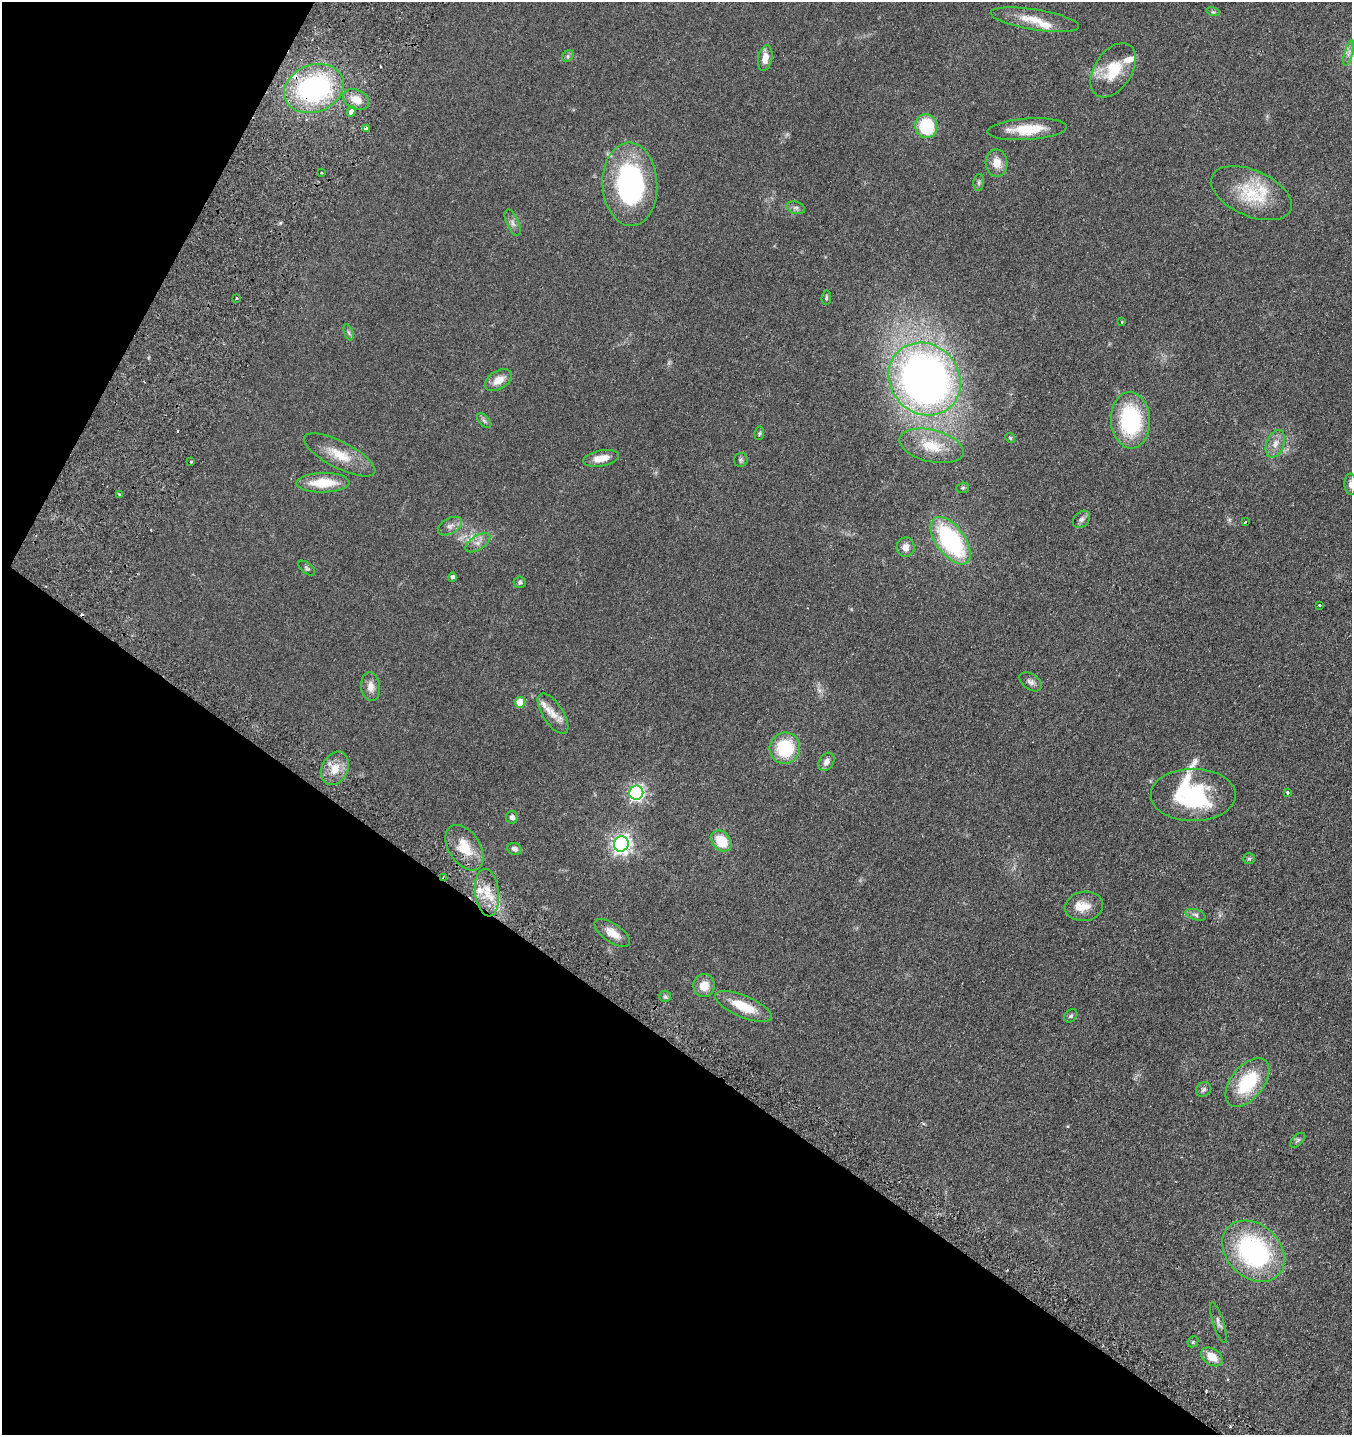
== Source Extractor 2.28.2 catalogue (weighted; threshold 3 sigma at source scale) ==
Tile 9 of 4 x 4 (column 1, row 3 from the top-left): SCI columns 401-1750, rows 1593-3025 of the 6106 x 6096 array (HDU 1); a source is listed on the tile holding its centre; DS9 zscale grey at full resolution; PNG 1354 x 1437 px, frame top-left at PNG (2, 2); each listed source drawn as its Kron ellipse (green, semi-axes under 4 px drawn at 4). Shown black and unused: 32% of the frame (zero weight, under 2 of 3 exposures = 8% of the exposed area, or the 3 px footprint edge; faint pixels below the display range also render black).
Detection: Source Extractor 2.28.2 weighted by HDU 2 'WHT'; one run over the whole footprint, this tile lists its part. Background 0.0784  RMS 0.0077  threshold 0.0348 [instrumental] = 3 sigma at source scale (4.5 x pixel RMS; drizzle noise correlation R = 1.50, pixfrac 1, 0.05/0.05 arcsec/px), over >= 5 px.
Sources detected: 94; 2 too faint to see at this stretch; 1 inside a brighter object's white glare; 4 cosmic-ray / hot-pixel residue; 1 long thin detection or spike segment (spike, bleed or trail) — neither listed nor drawn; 5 inside a brighter listed object's ellipse — not listed separately; the other 81 listed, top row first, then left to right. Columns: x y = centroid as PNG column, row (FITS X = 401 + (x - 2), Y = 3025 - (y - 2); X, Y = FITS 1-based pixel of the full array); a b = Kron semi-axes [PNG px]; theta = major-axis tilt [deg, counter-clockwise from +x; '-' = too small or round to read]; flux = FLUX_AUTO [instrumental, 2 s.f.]
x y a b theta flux
1213 12 6 4 -17 1.1
1035 20 45 10 -9 16
1349 53 13 3 75 2.3
568 56 6 5 - 1.3
765 58 13 7 79 6.7
1113 70 30 18 57 24
314 88 31 23 21 110
356 99 14 9 -27 8.9
351 111 5 3 - 35
926 126 12 11 - 36
367 129 4 4 - 7
1027 129 40 11 4 19
997 163 13 11 -87 8.8
321 172 3 2 - 1
979 182 8 5 85 1.8
630 184 41 27 -87 110
1251 193 43 23 -23 35
796 208 9 6 -17 2
513 223 14 6 -67 3.2
236 298 3 3 - 1.7
826 298 7 4 84 1.2
1121 322 3 2 - 0.69
349 333 8 3 -71 1.4
925 379 38 34 -47 490
498 380 15 9 30 8.7
1130 420 28 19 -87 67
484 421 8 5 -45 1.7
759 433 7 4 82 1.1
1010 438 5 4 - 0.79
1275 444 14 9 70 6
931 446 33 16 -14 20
340 455 39 13 -27 18
601 458 18 8 11 8.3
741 460 7 7 - 1.5
191 462 3 3 - 0.89
323 483 26 10 1 21
1350 484 11 6 -88 2.8
963 488 6 5 - 0.99
120 495 4 3 - 1.3
1081 519 10 7 45 2.5
1245 522 3 2 - 0.56
450 526 13 7 30 3.8
951 541 27 14 -53 94
478 543 14 7 33 4.3
906 547 10 9 - 4.7
307 568 10 5 -39 1.6
452 577 5 4 - 1.8
520 582 6 6 - 1.6
1320 605 3 3 - 2.5
1031 682 12 8 -35 3.1
371 687 14 9 -83 5.8
520 702 5 5 - 15
553 714 23 10 -57 8.8
785 748 15 15 - 36
826 762 10 7 56 4
335 768 17 13 64 11
1287 792 4 3 - 1.4
636 793 7 7 - 170
1193 795 42 26 0 65
512 817 6 6 - 2.3
721 841 12 9 -47 18
621 844 8 7 - 340
464 848 25 15 -57 19
514 849 7 6 - 2.7
1249 859 6 5 - 1.1
444 878 4 2 - 1.2
487 893 24 12 -83 14
1084 906 19 14 8 11
1196 915 10 5 -18 2
612 933 20 9 -34 8.7
704 986 11 10 - 8.5
665 996 6 5 - 1.3
744 1007 30 10 -23 20
1071 1016 7 5 44 1.5
1247 1082 28 16 51 40
1203 1089 8 7 - 2
1298 1140 9 5 43 1.6
1253 1251 35 26 -43 110
1218 1322 21 5 -72 2.9
1193 1342 6 5 - 0.99
1212 1357 12 8 -34 10
Overlapping masked pixels (flux is a lower limit): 3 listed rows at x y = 314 88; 931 446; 444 878
Isophote crosses this tile's border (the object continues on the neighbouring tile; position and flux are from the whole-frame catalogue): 1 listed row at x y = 1350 484